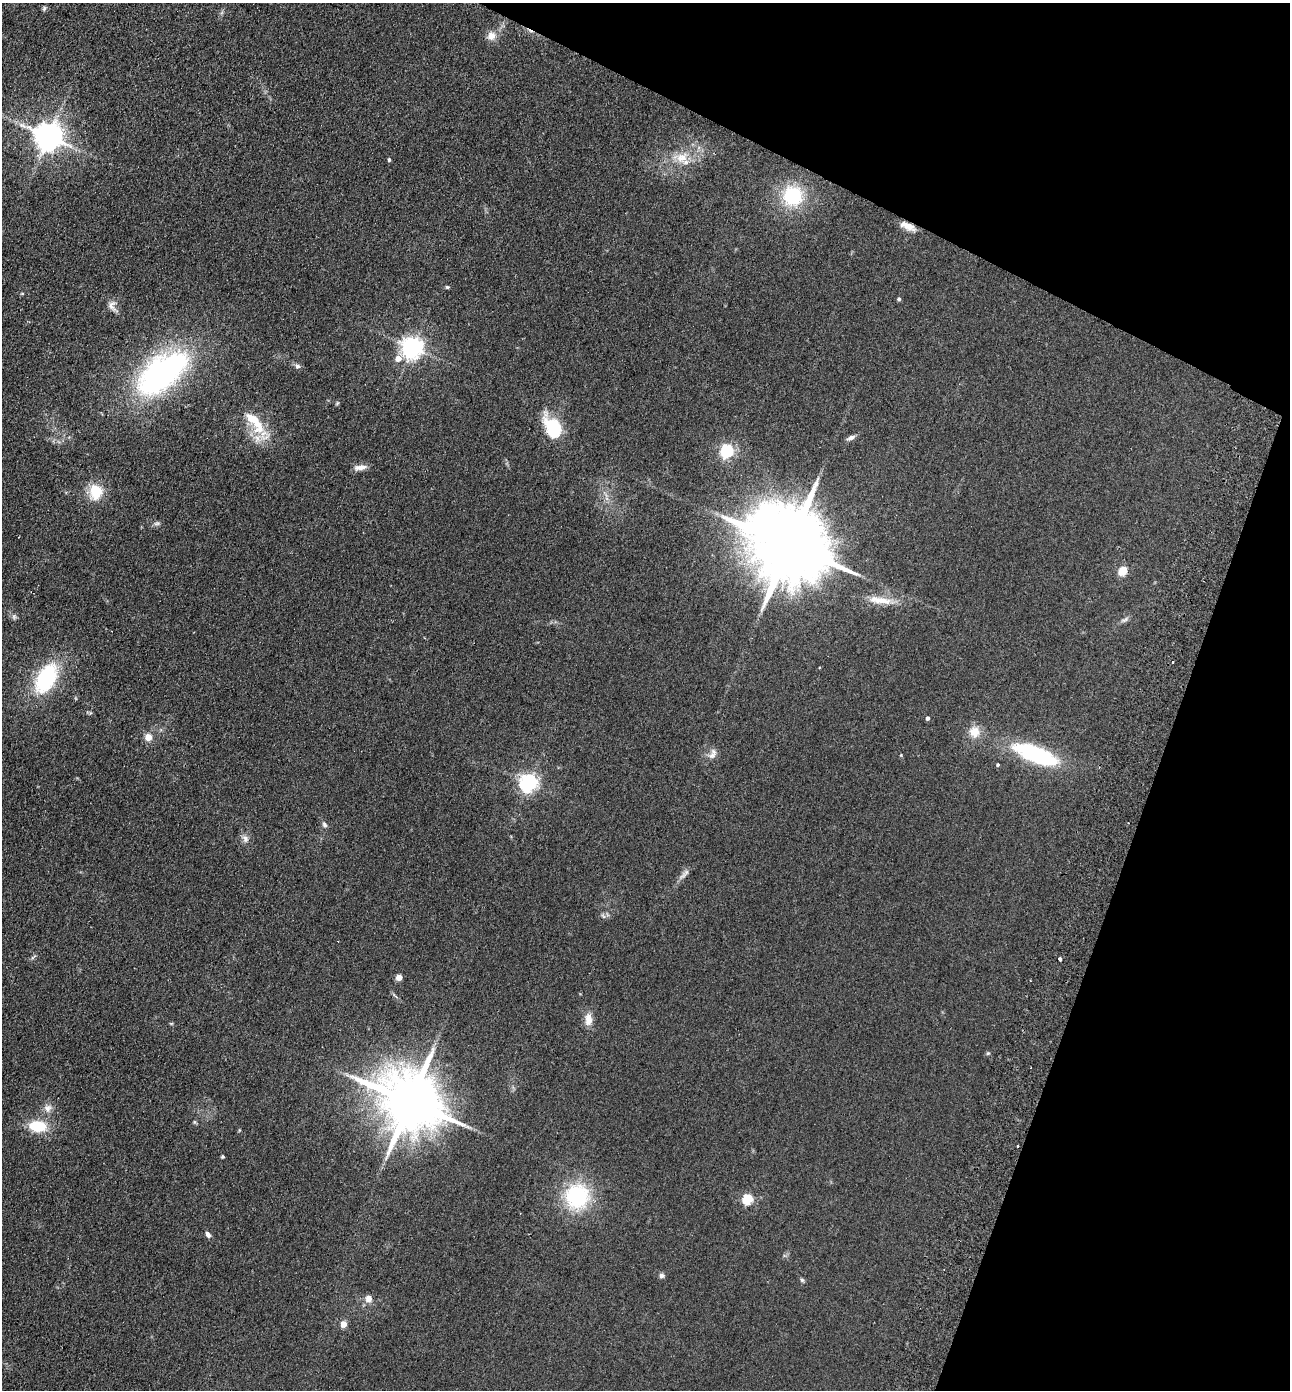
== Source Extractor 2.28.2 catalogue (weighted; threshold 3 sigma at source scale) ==
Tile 8 of 4 x 4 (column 4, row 2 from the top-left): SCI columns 4058-5345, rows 2802-4189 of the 5672 x 5603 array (HDU 1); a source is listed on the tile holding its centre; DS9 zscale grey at full resolution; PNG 1292 x 1392 px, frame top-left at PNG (2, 3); no overlay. Shown black and unused: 19% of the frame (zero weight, under 2 of 3 exposures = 3% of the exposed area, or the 3 px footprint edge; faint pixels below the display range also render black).
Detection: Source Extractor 2.28.2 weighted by HDU 2 'WHT'; one run over the whole footprint, this tile lists its part. Background 0.105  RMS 0.01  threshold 0.0471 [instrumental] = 3 sigma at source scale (4.5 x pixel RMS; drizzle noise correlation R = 1.50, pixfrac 1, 0.05/0.05 arcsec/px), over >= 5 px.
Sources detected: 59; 1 inside a brighter object's white glare — not listed; the other 58 listed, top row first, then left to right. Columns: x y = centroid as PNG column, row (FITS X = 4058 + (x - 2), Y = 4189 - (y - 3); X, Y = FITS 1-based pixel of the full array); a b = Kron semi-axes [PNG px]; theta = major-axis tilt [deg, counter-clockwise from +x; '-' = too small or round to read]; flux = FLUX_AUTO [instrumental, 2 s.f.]
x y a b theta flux
44 8 7 5 87 1.9
491 36 11 11 - 9
49 136 9 8 - 1500
681 157 24 14 7 22
389 160 4 4 - 1.7
793 196 22 21 - 59
908 226 20 8 -25 9.9
447 287 5 4 - 1.4
22 293 5 3 - 0.87
899 299 5 4 - 1.7
112 306 18 9 -63 6.8
412 347 7 7 - 690
398 358 8 5 41 10
297 366 7 6 - 2.8
162 373 66 33 39 260
337 403 7 3 53 1.2
254 421 38 14 -53 36
553 426 29 20 -47 40
851 438 11 5 27 4
727 451 6 5 - 180
360 467 17 6 6 6.4
96 492 20 16 87 25
157 523 9 5 6 2.5
788 544 25 18 -31 16000
1123 571 5 5 - 41
880 600 38 9 -7 19
14 617 8 6 -71 2.5
1124 620 13 5 25 3
1172 662 3 3 - 2.2
46 678 30 17 61 89
927 718 4 4 - 2.8
974 732 13 12 - 14
148 737 5 5 - 19
1036 754 51 17 -21 98
712 755 12 9 38 5.8
998 765 4 4 - 1.2
529 783 7 6 - 440
325 825 7 5 -48 2.6
245 839 11 8 -53 4.8
684 874 21 6 46 5.4
603 916 8 4 -53 1.7
33 957 8 4 45 1.8
1060 959 4 3 - 13
399 977 5 4 - 10
588 1019 16 9 -89 9.9
988 1053 5 5 - 1.4
410 1102 19 15 -30 8600
48 1108 12 11 - 7
38 1126 18 11 -4 32
1017 1146 3 2 - 1.4
222 1156 4 4 - 1.4
577 1196 28 26 85 83
748 1199 5 5 - 73
208 1234 8 5 -55 3.4
661 1276 7 6 - 2.6
802 1280 6 5 - 1.6
368 1299 8 7 - 6.5
343 1324 5 4 - 14
Overlapping masked pixels (flux is a lower limit): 1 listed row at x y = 908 226